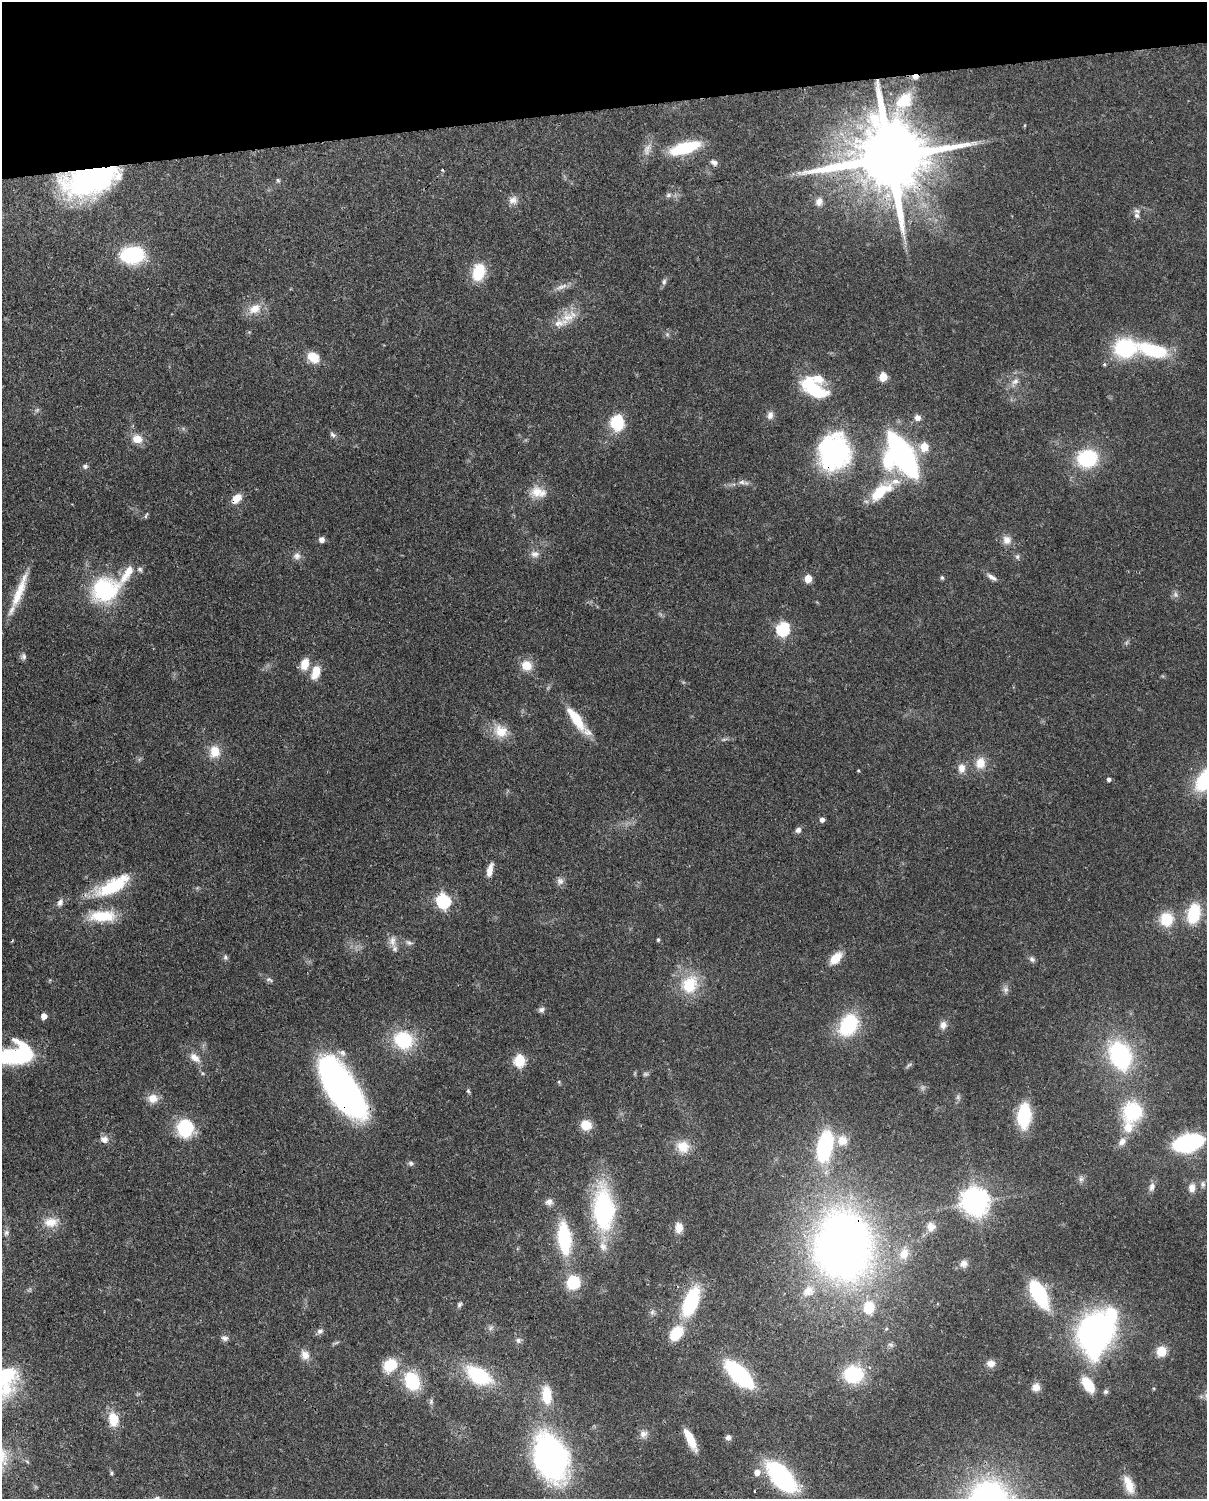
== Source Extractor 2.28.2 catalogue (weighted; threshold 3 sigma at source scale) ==
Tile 3 of 4 x 3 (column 3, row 1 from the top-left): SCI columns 2508-3712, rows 3154-4650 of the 5007 x 4916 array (HDU 1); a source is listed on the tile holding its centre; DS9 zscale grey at full resolution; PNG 1209 x 1501 px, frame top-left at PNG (2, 2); no overlay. Shown black and unused: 7% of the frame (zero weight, under 3 of 4 exposures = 7% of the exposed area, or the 3 px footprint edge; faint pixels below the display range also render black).
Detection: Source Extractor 2.28.2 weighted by HDU 2 'WHT'; one run over the whole footprint, this tile lists its part. Background 0.126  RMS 0.0044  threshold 0.02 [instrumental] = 3 sigma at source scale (4.5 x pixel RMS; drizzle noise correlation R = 1.50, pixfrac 1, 0.05/0.05 arcsec/px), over >= 5 px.
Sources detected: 181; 8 too faint to see at this stretch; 3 inside a brighter object's white glare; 2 cosmic-ray / hot-pixel residue — not listed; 9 inside a brighter listed object's ellipse — not listed separately; the other 159 listed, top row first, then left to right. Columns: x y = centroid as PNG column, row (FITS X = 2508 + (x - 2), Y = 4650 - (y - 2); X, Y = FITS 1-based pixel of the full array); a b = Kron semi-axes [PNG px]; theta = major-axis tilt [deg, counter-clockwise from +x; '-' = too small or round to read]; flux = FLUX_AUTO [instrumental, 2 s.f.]
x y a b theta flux
685 148 27 9 16 32
648 149 20 8 71 4
889 157 25 19 9 6700
714 162 9 7 -28 1.8
442 170 4 3 - 0.4
91 179 56 27 16 120
278 180 6 5 - 0.66
668 195 8 6 17 1.4
513 200 12 11 - 3
819 202 10 8 72 2.6
1137 215 9 7 90 1.9
133 255 23 15 3 35
479 272 17 12 76 16
664 282 9 6 88 1.2
561 287 21 5 21 3
255 309 18 12 28 6.4
569 316 28 15 26 9.2
1125 348 25 21 5 33
1153 350 30 12 -16 32
313 357 14 11 -39 7.4
1104 364 5 4 - 0.63
883 377 5 5 - 15
1015 381 11 8 35 2.7
814 388 33 16 -37 26
37 410 8 5 45 0.81
770 415 11 8 86 2.3
917 418 8 7 - 2.4
617 423 16 13 -81 17
333 435 9 6 -49 1.3
137 439 12 10 -14 5.5
924 447 6 5 - 14
834 452 35 30 85 76
903 455 31 12 -60 160
1087 458 18 16 11 32
888 461 26 15 -79 17
85 466 7 6 - 1.2
742 482 9 6 12 1.6
537 492 19 15 9 7.1
880 492 29 13 46 16
236 498 13 8 45 5.2
146 515 10 3 66 0.65
322 539 6 5 - 2.6
1007 540 12 11 - 3.6
535 554 12 9 0 2.7
297 556 11 9 12 2.4
1017 557 7 6 - 1
127 573 37 10 57 9.6
992 577 14 6 -32 2.3
808 578 5 5 - 9.5
942 578 5 5 - 0.87
104 590 27 25 23 43
19 591 51 9 69 12
783 629 7 6 - 63
23 656 9 7 78 1.3
305 664 14 10 74 5.9
527 665 14 12 -33 6.6
316 672 16 9 71 7.7
576 719 35 10 -55 14
501 731 19 16 -24 8.5
724 739 9 3 13 0.93
215 752 16 13 -84 7.1
980 763 15 13 81 6.4
961 768 13 10 84 3.6
858 770 3 3 - 0.46
1109 779 5 4 - 1.3
822 819 5 5 - 2.1
798 830 8 7 - 1.6
490 870 17 7 76 3.9
560 881 10 8 -62 2
112 886 45 16 28 26
443 901 7 6 - 78
60 902 11 7 56 2.1
1194 913 20 13 77 20
102 916 32 13 1 16
1166 919 12 11 - 16
658 940 5 4 - 0.72
392 941 17 8 -88 3.5
409 943 10 7 -30 1.4
225 957 8 6 -80 1.1
835 958 16 9 46 7.4
1032 959 8 7 - 1.4
269 980 10 6 -25 1.3
690 984 28 23 63 18
1005 989 9 8 - 1.7
541 1010 9 7 13 1.4
44 1016 5 4 - 4.3
848 1025 23 16 61 32
943 1025 10 9 - 2.7
403 1040 23 19 -29 25
342 1053 10 8 -29 2.4
1120 1055 20 14 -67 71
13 1056 42 14 2 49
195 1058 17 10 -38 4.3
520 1060 6 6 - 39
559 1082 6 4 -73 0.55
342 1088 57 22 -56 190
468 1091 6 5 - 0.75
153 1098 13 12 - 4.8
1132 1112 23 21 65 30
1024 1115 18 10 86 35
586 1125 10 9 - 9.3
185 1128 15 13 -82 29
104 1139 12 9 -19 2.7
842 1140 14 14 - 6.4
1122 1141 12 9 54 3.2
1188 1143 18 10 14 86
825 1146 27 13 78 53
683 1147 15 13 -24 8
411 1163 7 7 - 1.1
1081 1179 8 6 0 1.5
1203 1184 9 7 -86 1.6
1152 1187 12 8 77 2.2
1192 1188 11 8 82 3.3
549 1202 10 9 - 2.2
976 1202 8 7 - 500
604 1209 53 24 -87 55
51 1222 21 13 3 6.9
931 1227 12 11 - 4.1
679 1228 12 9 -89 4.4
6 1232 8 7 - 1.4
564 1238 24 10 -84 42
843 1243 69 54 88 340
904 1254 16 12 61 6.3
964 1264 10 10 - 2.5
573 1282 11 10 - 19
1039 1293 21 9 -62 58
691 1302 25 11 68 43
459 1304 8 5 51 1
869 1307 16 13 87 12
652 1312 7 6 - 1.2
320 1331 10 7 40 1.5
676 1333 14 10 53 17
1095 1334 40 27 77 150
225 1338 10 7 -14 1.7
518 1340 8 7 - 1.4
891 1345 9 6 -19 1.2
1161 1351 11 10 - 7
305 1355 12 10 -64 3.9
991 1363 10 9 - 3.1
390 1365 16 13 43 12
739 1374 22 9 -45 78
853 1374 17 15 2 30
479 1375 22 13 -30 37
4 1379 39 32 62 46
412 1381 19 14 -65 23
1088 1384 17 9 -57 13
1036 1387 11 10 - 3.1
1105 1392 7 6 - 0.98
546 1395 20 10 -86 13
431 1402 8 6 89 1.2
113 1419 15 10 -78 10
643 1434 11 10 - 2.7
728 1437 7 7 - 1.5
690 1439 24 7 -64 10
550 1457 42 27 -69 140
757 1472 7 6 - 3.6
111 1473 5 4 - 0.69
781 1477 27 13 -49 82
1129 1486 19 13 -77 6.2
Overlapping masked pixels (flux is a lower limit): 7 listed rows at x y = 889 157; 91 179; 834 452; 236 498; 342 1088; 843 1243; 781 1477
Isophote crosses this tile's border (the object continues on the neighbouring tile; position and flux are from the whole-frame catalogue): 2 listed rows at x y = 13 1056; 4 1379